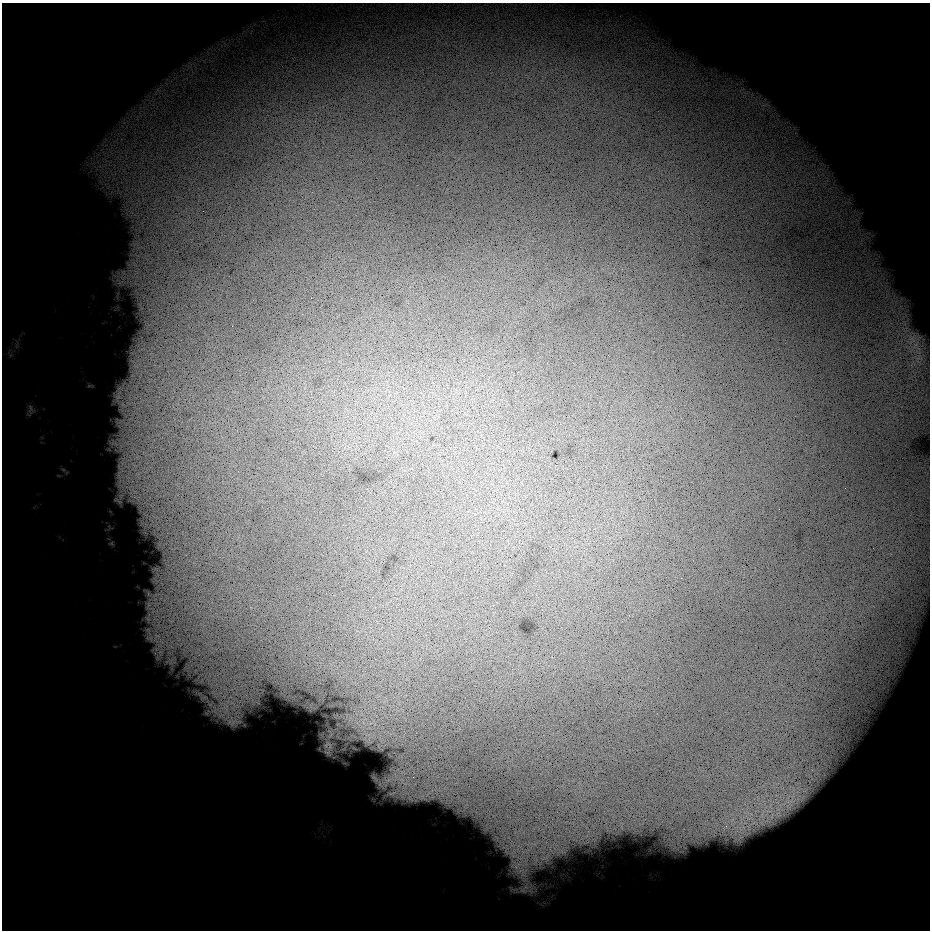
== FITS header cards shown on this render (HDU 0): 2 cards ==
NAXIS1  =                  928 / Length of data axis 1
NAXIS2  =                  928 / Length of data axis 2

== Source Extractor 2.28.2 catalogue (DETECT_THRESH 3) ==
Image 928 x 928 px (HDU 0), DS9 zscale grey, 1 PNG px = 1 image px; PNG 932 x 932 px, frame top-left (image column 1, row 928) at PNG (2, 3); no overlay
Background 14000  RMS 3900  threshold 11800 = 3 sigma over >= 5 px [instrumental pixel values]
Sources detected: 11; all 11 listed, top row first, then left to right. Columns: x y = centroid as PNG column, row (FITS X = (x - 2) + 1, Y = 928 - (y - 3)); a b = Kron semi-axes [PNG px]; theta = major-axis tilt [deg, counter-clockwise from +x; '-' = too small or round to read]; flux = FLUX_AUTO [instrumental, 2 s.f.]
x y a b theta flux
225 708 22 13 -87 7.2e+06
233 722 23 9 10 2.4e+06
365 740 28 7 -33 3.3e+06
328 746 23 17 -48 4.3e+06
328 753 18 11 -38 2.6e+06
375 778 19 7 -53 1.5e+06
387 780 25 13 39 5.6e+06
392 793 17 6 16 2.2e+06
790 802 29 15 68 7.4e+06
779 816 14 6 27 2.6e+06
710 929 79 4 0 7.4e+06